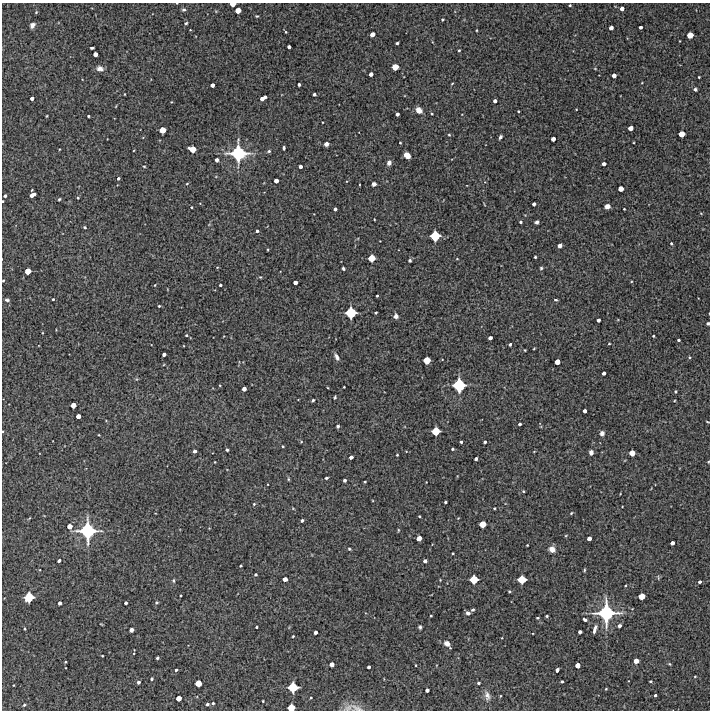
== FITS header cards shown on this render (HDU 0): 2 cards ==
NAXIS1  =                  708 /FITS: X Dimension
NAXIS2  =                  708 /FITS: Y Dimension

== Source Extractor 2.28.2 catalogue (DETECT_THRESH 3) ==
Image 708 x 708 px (HDU 0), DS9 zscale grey, 1 PNG px = 1 image px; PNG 712 x 712 px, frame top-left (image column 1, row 708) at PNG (2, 3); no overlay
Background 5220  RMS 290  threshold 881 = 3 sigma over >= 5 px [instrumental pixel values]
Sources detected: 243; all 243 listed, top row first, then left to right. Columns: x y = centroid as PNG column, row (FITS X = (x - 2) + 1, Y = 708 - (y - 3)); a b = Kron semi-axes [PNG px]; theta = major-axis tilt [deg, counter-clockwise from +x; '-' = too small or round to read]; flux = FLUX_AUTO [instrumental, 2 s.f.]
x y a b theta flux
233 4 5 3 - 1.4e+05
570 5 3 2 - 2.2e+04
622 8 4 4 - 8.5e+04
184 10 5 4 - 3.8e+04
238 10 5 4 - 1.7e+05
36 12 4 3 - 1.9e+04
257 16 3 3 - 1.8e+04
442 19 3 3 - 2.2e+04
186 23 4 3 - 2.3e+04
32 25 5 4 - 7.6e+04
640 27 3 3 - 5.2e+04
611 28 4 4 - 8.3e+04
476 30 3 2 - 1.6e+04
286 32 3 3 - 1.5e+04
372 34 4 4 - 1.2e+05
690 35 5 5 - 2.0e+05
397 43 3 3 - 3.4e+04
289 47 4 3 - 5.6e+04
92 48 4 3 - 2.9e+04
459 50 3 2 - 1.8e+04
95 54 4 4 - 1.0e+05
395 67 5 5 - 2.1e+05
100 68 8 6 -9 8.3e+04
595 69 5 3 - 1.5e+04
371 74 4 4 - 7.7e+04
614 75 4 4 - 9.3e+04
699 77 3 3 - 2.0e+04
452 83 4 3 - 1.4e+04
299 84 3 3 - 4.5e+04
212 85 4 4 - 7.8e+04
695 89 3 3 - 3.9e+04
124 94 3 2 - 1.2e+04
314 94 3 3 - 3.9e+04
32 98 3 3 - 5.8e+04
263 98 6 4 31 1.1e+05
495 101 4 3 - 5.9e+04
171 102 2 2 - 1.3e+04
419 110 6 5 - 1.6e+05
518 111 3 2 - 2.0e+04
397 114 4 3 - 5.9e+04
432 114 3 3 - 1.7e+04
47 116 3 2 - 1.4e+04
88 116 3 2 - 2.6e+04
630 128 4 4 - 1.2e+05
162 130 5 5 - 1.9e+05
682 134 5 5 - 1.9e+05
449 135 4 4 - 2.0e+04
500 137 4 3 - 4.3e+04
553 139 4 4 - 9.7e+04
400 143 3 2 - 1.7e+04
326 144 4 4 - 8.8e+04
284 148 4 3 - 3.8e+04
192 149 6 5 - 2.2e+05
269 151 5 4 - 3.2e+04
238 153 15 14 - 1.1e+06
407 155 6 5 - 1.7e+05
217 160 4 3 - 6.9e+04
389 163 6 5 - 8.1e+04
604 164 4 3 - 7.6e+04
144 166 3 2 - 1.7e+04
300 166 4 3 - 6.4e+04
118 178 3 3 - 3.3e+04
276 181 4 4 - 9.5e+04
187 184 4 3 - 1.7e+04
374 184 4 4 - 7.3e+04
621 189 4 4 - 1.4e+05
32 195 6 4 30 1.3e+05
5 196 3 3 - 4.3e+04
78 198 3 2 - 1.8e+04
59 199 3 3 - 2.2e+04
3 201 2 2 - 1.9e+04
534 204 4 3 - 6.0e+04
607 206 5 4 - 9.3e+04
191 207 3 2 - 1.8e+04
335 209 3 3 - 4.5e+04
624 209 3 2 - 1.5e+04
701 213 5 3 - 1.5e+04
374 219 3 2 - 1.4e+04
521 222 3 3 - 2.8e+04
537 222 4 3 - 5.1e+04
85 227 3 3 - 2.4e+04
257 231 3 3 - 3.7e+04
435 236 7 7 - 4.8e+05
671 243 4 3 - 2.6e+04
560 246 4 4 - 8.7e+04
267 249 4 3 - 1.6e+04
535 257 3 3 - 2.2e+04
372 258 5 5 - 2.5e+05
457 259 4 2 - 1.2e+04
410 260 3 3 - 3.4e+04
343 268 3 3 - 3.3e+04
541 268 3 3 - 2.5e+04
28 271 5 5 - 1.9e+05
260 277 3 3 - 1.7e+04
3 280 3 2 - 1.7e+04
295 282 4 4 - 8.4e+04
155 285 4 2 - 1.2e+04
220 285 3 3 - 3.1e+04
377 296 3 2 - 2.5e+04
53 299 3 3 - 1.9e+04
7 300 6 4 -8 3.6e+04
556 300 4 3 - 2.4e+04
159 306 3 3 - 2.1e+04
351 313 8 8 - 5.4e+05
376 313 3 3 - 2.5e+04
396 316 5 4 - 7.1e+04
598 320 3 3 - 5.4e+04
708 323 3 3 - 3.5e+04
186 335 3 3 - 1.7e+04
653 336 3 2 - 2.0e+04
490 338 4 3 - 6.6e+04
679 340 3 3 - 3.0e+04
510 344 3 3 - 3.0e+04
609 344 3 2 - 1.5e+04
534 348 3 2 - 1.3e+04
525 350 3 2 - 1.5e+04
164 354 4 3 - 6.5e+04
337 357 8 4 -61 7.3e+04
689 357 4 3 - 1.8e+04
427 360 5 5 - 2.5e+05
557 362 4 4 - 1.4e+05
604 373 3 3 - 5.9e+04
220 385 3 2 - 1.3e+04
459 385 10 9 - 7.3e+05
344 387 2 2 - 1.5e+04
244 389 4 4 - 9.1e+04
675 391 3 3 - 2.1e+04
335 397 3 3 - 2.3e+04
313 400 3 3 - 2.9e+04
73 405 4 4 - 1.4e+05
585 411 4 3 - 6.1e+04
78 416 4 4 - 1.1e+05
707 422 4 2 - 1.4e+04
520 424 3 3 - 4.1e+04
338 426 3 3 - 3.4e+04
436 431 6 6 - 3.1e+05
602 433 5 5 - 6.8e+04
99 435 3 2 - 1.4e+04
461 442 3 3 - 3.3e+04
485 442 3 3 - 4.2e+04
283 446 3 2 - 1.7e+04
453 449 3 3 - 2.4e+04
227 450 3 3 - 3.7e+04
195 451 3 3 - 5.6e+04
591 452 5 4 - 6.9e+04
632 453 5 5 - 1.7e+05
397 455 2 2 - 1.5e+04
351 457 4 3 - 6.8e+04
476 459 3 3 - 4.9e+04
215 462 3 2 - 1.3e+04
708 462 4 2 - 1.4e+04
326 478 3 3 - 3.5e+04
288 479 5 3 - 1.9e+04
345 480 3 3 - 4.6e+04
365 482 3 2 - 1.6e+04
523 491 3 3 - 1.8e+04
445 502 3 3 - 2.9e+04
254 504 4 3 - 2.1e+04
494 508 2 2 - 1.6e+04
571 513 4 3 - 1.6e+04
419 516 2 2 - 1.7e+04
302 520 3 3 - 3.3e+04
483 524 5 5 - 2.2e+05
69 526 5 5 - 1.3e+05
398 530 4 3 - 1.6e+04
88 531 15 15 - 1.2e+06
419 538 5 4 - 1.4e+05
589 538 4 4 - 9.3e+04
672 543 4 3 - 7.4e+04
527 545 3 2 - 1.6e+04
349 549 4 3 - 2.3e+04
552 549 6 5 - 1.5e+05
453 553 3 2 - 2.1e+04
59 561 3 3 - 3.9e+04
425 561 4 3 - 5.6e+04
241 566 3 3 - 2.2e+04
584 570 5 3 - 1.9e+04
256 574 3 3 - 2.6e+04
658 578 7 3 -85 1.8e+04
285 579 4 4 - 1.0e+05
474 579 6 6 - 3.2e+05
522 579 6 6 - 3.2e+05
440 580 3 3 - 1.3e+04
173 581 5 4 - 2.5e+04
700 582 3 3 - 4.5e+04
509 591 3 3 - 2.5e+04
642 596 5 5 - 2.1e+05
29 597 7 6 - 4.4e+05
156 602 4 4 - 2.7e+04
59 603 3 3 - 5.6e+04
126 603 3 3 - 3.9e+04
473 610 4 3 - 3.2e+04
468 613 4 4 - 4.5e+04
606 613 17 15 -90 1.3e+06
431 616 3 2 - 1.6e+04
547 616 3 3 - 2.4e+04
537 618 3 2 - 1.8e+04
585 620 4 3 - 4.3e+04
619 626 3 3 - 5.3e+04
256 627 3 2 - 2.5e+04
420 627 4 3 - 3.5e+04
25 629 3 2 - 1.9e+04
595 629 7 3 73 7.9e+04
131 630 4 4 - 9.1e+04
315 632 4 3 - 6.4e+04
580 632 4 3 - 6.2e+04
293 636 3 2 - 1.8e+04
447 644 8 5 -48 9.5e+04
134 653 3 2 - 1.4e+04
102 656 3 2 - 1.5e+04
157 658 3 3 - 3.1e+04
636 661 4 4 - 1.3e+05
65 662 4 2 - 1.5e+04
332 664 4 4 - 1.0e+05
670 664 4 3 - 2.0e+04
415 665 3 2 - 1.2e+04
578 665 4 4 - 1.2e+05
369 667 3 3 - 4.6e+04
176 670 3 3 - 3.2e+04
557 670 4 3 - 5.8e+04
695 676 3 3 - 1.6e+04
152 679 3 3 - 3.2e+04
562 681 3 3 - 3.2e+04
650 681 3 2 - 2.3e+04
138 682 4 3 - 4.8e+04
198 683 5 5 - 2.1e+05
478 683 3 3 - 2.7e+04
13 685 3 2 - 1.2e+04
293 687 7 7 - 4.5e+05
606 689 3 2 - 1.6e+04
427 690 4 3 - 5.9e+04
655 695 3 3 - 3.3e+04
487 696 13 7 -78 1.0e+05
500 696 4 2 - 1.4e+04
179 698 4 4 - 1.4e+05
311 698 3 2 - 1.9e+04
263 701 3 2 - 1.6e+04
213 703 3 3 - 2.7e+04
207 704 4 3 - 3.7e+04
24 705 3 3 - 2.2e+04
291 708 6 5 - 2.6e+05
348 708 16 8 23 1.4e+05
357 708 22 8 -25 1.5e+05
At the frame edge (FLAGS 8, measured only in part): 8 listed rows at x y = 233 4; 3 201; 3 280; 708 323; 707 422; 708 462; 291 708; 357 708

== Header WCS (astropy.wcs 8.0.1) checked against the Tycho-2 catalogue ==
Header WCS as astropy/WCSLIB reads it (CRVAL/CRPIX/CD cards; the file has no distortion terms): RA---TAN/DEC--TAN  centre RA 00:55:14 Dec -43:45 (13.81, -43.74 deg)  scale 1.7 arcsec/px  FOV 20.1' x 20.1'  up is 0 deg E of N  parity normal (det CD < 0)
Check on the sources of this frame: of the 60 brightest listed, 3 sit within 1.9 arcsec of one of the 4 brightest Tycho-2 stars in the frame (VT <= 12.24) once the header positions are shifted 0.40 arcsec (0.32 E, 0.24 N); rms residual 0.65 arcsec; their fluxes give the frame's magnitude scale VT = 26.50 - 2.5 log10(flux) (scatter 0.26 mag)
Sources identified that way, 3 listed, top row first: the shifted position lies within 1.9 arcsec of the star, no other Tycho-2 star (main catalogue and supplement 1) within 3.8 arcsec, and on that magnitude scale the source's flux lands within +1.5 / -3 mag of the star's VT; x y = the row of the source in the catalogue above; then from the Tycho-2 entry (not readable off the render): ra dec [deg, ICRS J2000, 3 dp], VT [Tycho-2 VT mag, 2 dp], TYC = Tycho-2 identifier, HIP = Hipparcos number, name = IAU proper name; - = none
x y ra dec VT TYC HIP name
459 385 13.742 -43.757 12.24 7539-270-1 - -
88 531 13.984 -43.827 11.30 7539-635-1 - -
606 613 13.645 -43.865 10.96 7539-154-1 - -